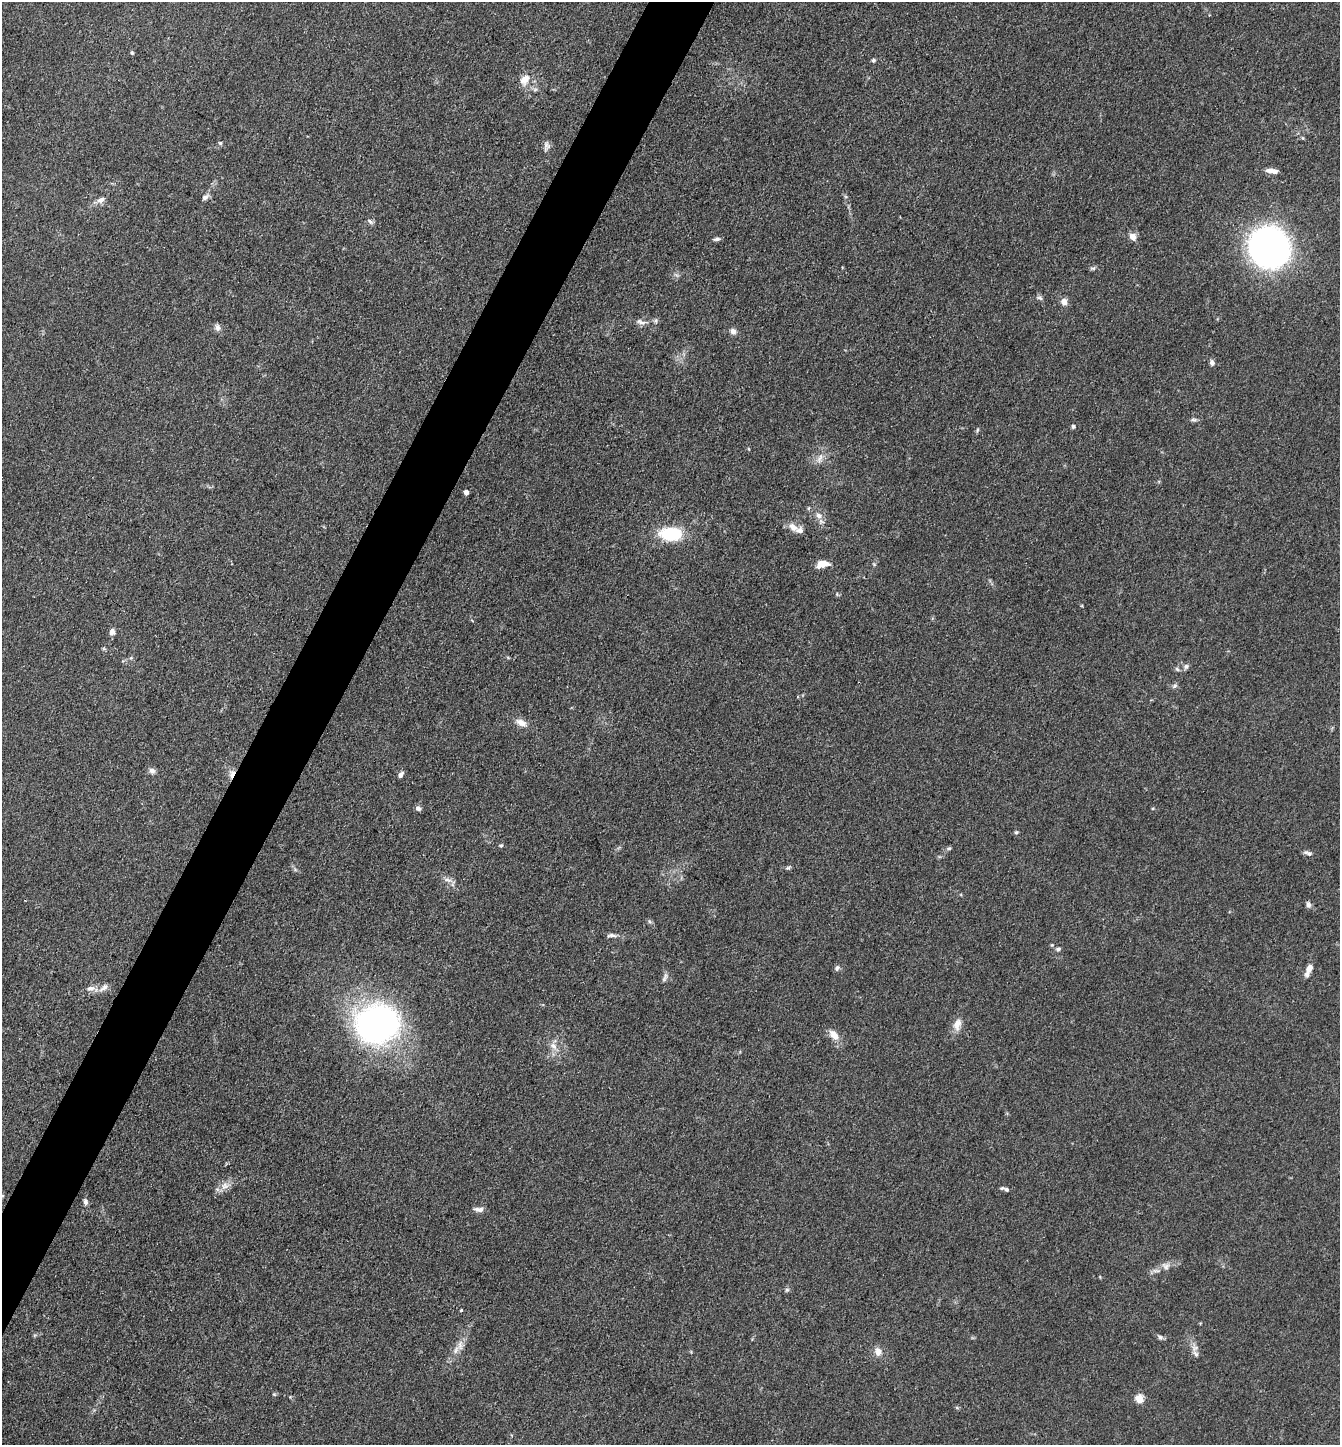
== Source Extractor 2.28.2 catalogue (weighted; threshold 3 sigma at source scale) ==
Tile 7 of 4 x 4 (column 3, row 2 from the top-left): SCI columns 2962-4299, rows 2889-4331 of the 5784 x 5775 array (HDU 1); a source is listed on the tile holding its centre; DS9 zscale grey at full resolution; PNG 1342 x 1447 px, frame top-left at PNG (2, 2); no overlay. Shown black and unused: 4% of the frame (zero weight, under 3 of 4 exposures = <1% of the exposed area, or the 3 px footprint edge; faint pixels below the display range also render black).
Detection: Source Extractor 2.28.2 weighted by HDU 2 'WHT'; one run over the whole footprint, this tile lists its part. Background 0.0825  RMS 0.0063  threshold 0.0284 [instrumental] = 3 sigma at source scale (4.5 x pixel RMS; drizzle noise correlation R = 1.50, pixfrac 1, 0.05/0.05 arcsec/px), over >= 5 px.
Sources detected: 74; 2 inside a brighter listed object's ellipse — not listed separately; the other 72 listed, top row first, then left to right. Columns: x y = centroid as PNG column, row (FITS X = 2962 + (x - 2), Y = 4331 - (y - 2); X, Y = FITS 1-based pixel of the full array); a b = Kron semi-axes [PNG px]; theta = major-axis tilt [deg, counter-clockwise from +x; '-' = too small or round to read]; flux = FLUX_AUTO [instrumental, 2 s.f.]
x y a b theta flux
132 53 5 4 - 0.99
873 60 5 5 - 1.2
525 79 14 10 50 6.9
1303 138 6 3 -70 0.68
220 143 5 4 - 0.95
546 146 13 7 78 2.6
1272 171 12 5 -8 4.7
205 197 10 6 38 2.2
101 200 11 7 25 3.3
370 221 9 5 -43 1.5
1133 237 9 7 -48 4.3
717 239 9 4 12 1.6
1269 247 31 29 -43 290
1093 268 8 5 6 1.2
1040 298 8 5 -19 1.5
1064 302 9 8 - 3.5
641 322 14 7 -17 3.2
218 328 8 7 - 2.6
733 331 8 7 - 2.7
1212 363 7 6 - 2.1
1194 420 9 5 -6 1.4
1073 426 5 5 - 1.2
977 430 6 4 71 0.89
820 458 15 7 57 4.2
466 492 4 4 - 3.7
809 508 5 3 - 0.76
819 515 10 8 -18 3.7
793 527 15 9 -42 4.9
671 534 20 12 -3 34
822 564 11 6 10 8.9
874 564 5 4 - 0.77
112 632 7 6 - 3.2
104 649 6 4 -18 0.74
1186 666 7 6 - 1.6
1177 669 6 5 - 1.1
1175 686 8 5 41 1.4
521 723 14 7 -26 5
152 771 8 7 - 2.4
232 774 12 6 79 4
401 774 8 5 56 2.3
418 808 7 6 - 2
1016 832 5 4 - 0.9
501 845 5 5 - 0.91
949 848 6 4 28 1.2
1308 853 12 5 -18 2.1
788 868 8 4 20 1.1
448 880 15 5 -18 3
1308 905 9 6 -72 1.9
649 921 6 4 -71 0.96
611 935 14 5 2 2.2
1058 949 6 5 - 1.3
837 968 8 5 64 1.6
1309 968 11 6 62 4.9
665 978 14 5 70 2
91 988 12 7 7 3.6
104 988 15 7 40 3.6
377 1024 31 26 8 280
957 1024 18 10 74 5.8
834 1035 15 9 -47 6.4
554 1046 12 7 -49 4.1
225 1186 14 10 39 5.1
1006 1189 8 5 -25 1.7
85 1202 8 5 -78 2
479 1209 13 6 -5 2.9
1166 1266 12 10 -17 4
787 1290 6 5 - 1.2
461 1310 3 3 - 1.1
1160 1337 7 5 -17 1.6
460 1345 16 7 90 4.6
878 1352 10 8 -86 4.7
1196 1354 10 6 -55 2.5
1139 1399 5 5 - 20
Overlapping masked pixels (flux is a lower limit): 1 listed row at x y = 232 774